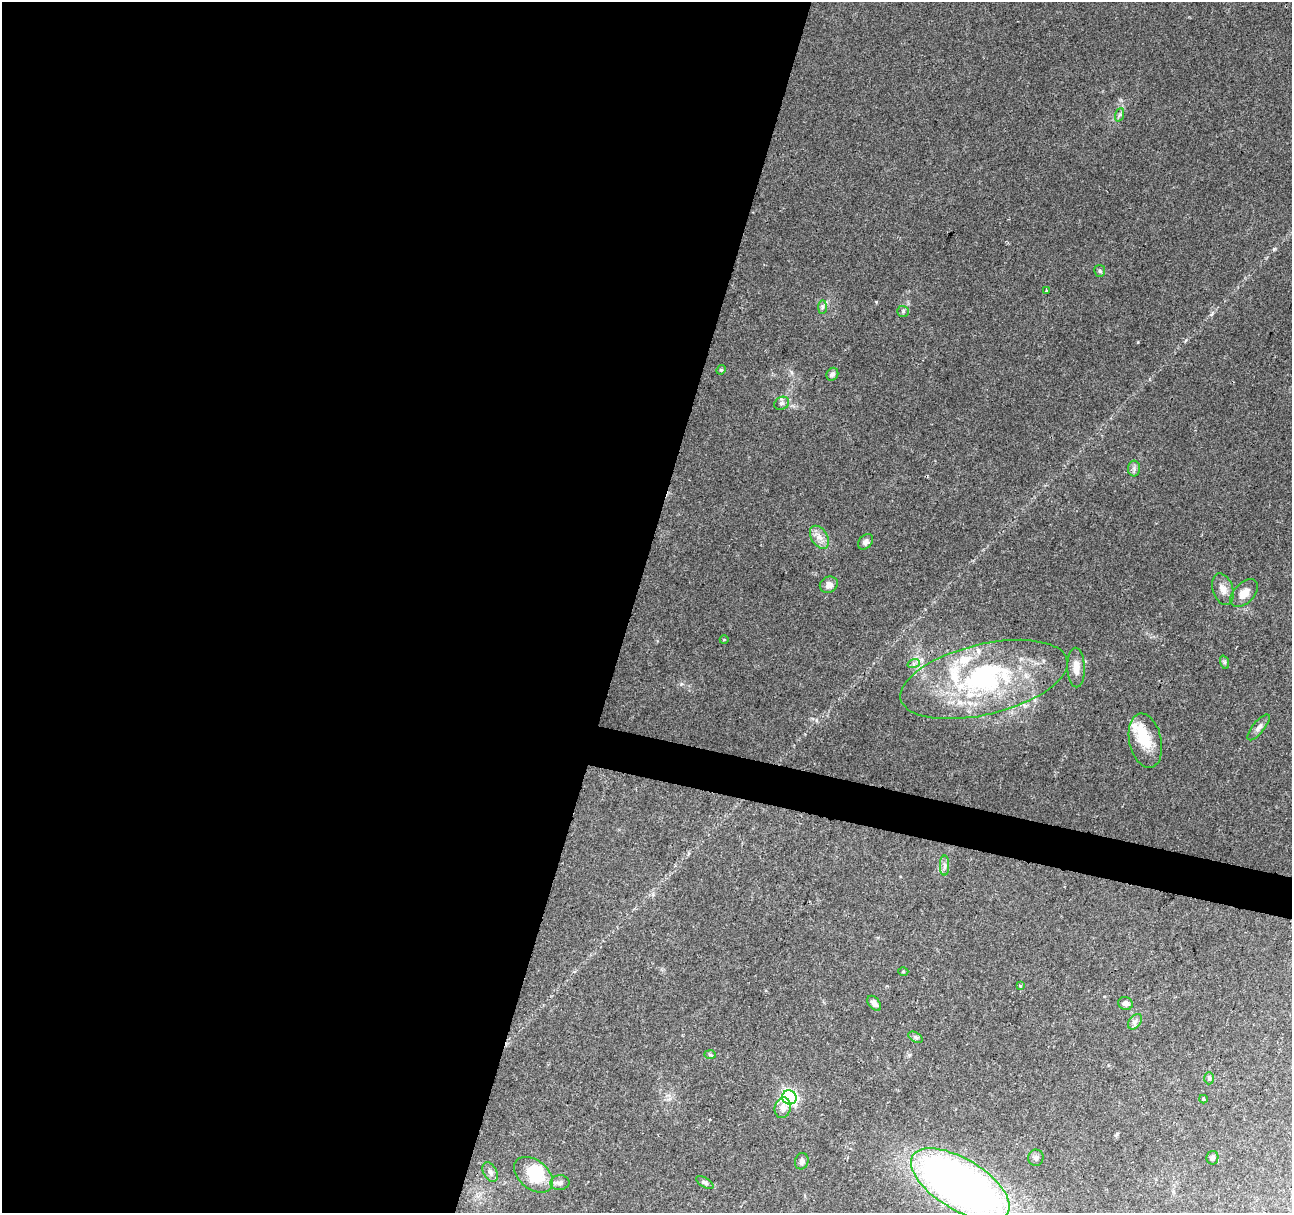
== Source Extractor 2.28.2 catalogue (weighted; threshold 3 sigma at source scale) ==
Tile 5 of 4 x 4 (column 1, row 2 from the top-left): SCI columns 1-1290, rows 2637-3847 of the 5161 x 5336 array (HDU 1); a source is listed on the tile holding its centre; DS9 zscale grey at full resolution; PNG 1294 x 1215 px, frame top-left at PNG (2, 2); each listed source drawn as its Kron ellipse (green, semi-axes under 4 px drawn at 4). Shown black and unused: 51% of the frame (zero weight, under 2 of 3 exposures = <1% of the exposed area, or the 3 px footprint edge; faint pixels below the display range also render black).
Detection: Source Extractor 2.28.2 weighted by HDU 2 'WHT'; one run over the whole footprint, this tile lists its part. Background 0.0679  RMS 0.007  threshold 0.0317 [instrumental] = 3 sigma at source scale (4.5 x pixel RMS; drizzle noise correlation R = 1.50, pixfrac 1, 0.0396/0.0396 arcsec/px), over >= 5 px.
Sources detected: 49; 3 inside a brighter object's white glare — neither listed nor drawn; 5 inside a brighter listed object's ellipse — not listed separately; the other 41 listed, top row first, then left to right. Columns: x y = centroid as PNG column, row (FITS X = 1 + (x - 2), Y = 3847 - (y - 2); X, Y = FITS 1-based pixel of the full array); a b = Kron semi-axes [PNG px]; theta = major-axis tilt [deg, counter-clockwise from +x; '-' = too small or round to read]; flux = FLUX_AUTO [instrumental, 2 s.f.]
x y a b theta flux
1119 115 7 4 70 1.4
1100 271 6 5 - 1.3
1046 290 2 2 - 0.75
822 307 7 4 89 1.5
903 311 6 5 - 1.2
721 370 5 4 - 0.77
832 374 7 5 57 1.8
782 403 8 6 28 2
1134 468 8 6 -89 2
819 537 12 8 -57 5.2
866 542 9 6 48 2.3
829 585 9 8 - 4.5
1223 589 16 10 -73 5.8
1244 593 17 10 45 7
724 640 4 3 - 0.57
1224 662 7 4 -72 1.2
914 663 6 4 20 1.7
1076 668 20 8 -88 7.9
984 679 85 35 13 120
1259 727 16 6 51 3.4
1145 741 27 16 -77 18
945 866 10 4 90 2.2
903 972 5 3 - 0.73
1020 986 4 3 - 0.91
874 1003 9 5 -50 3.1
1125 1004 7 6 - 2.9
1135 1022 9 5 53 2.3
915 1037 8 4 -31 1.6
710 1055 6 4 -2 0.93
1209 1078 6 5 - 1.1
789 1097 7 7 - 150
1203 1099 4 3 - 1
783 1108 10 8 76 4.9
1036 1158 8 7 - 2.1
1212 1158 7 6 - 2
802 1161 8 6 75 2.5
490 1172 10 6 -62 2.8
534 1175 22 14 -39 20
705 1182 10 4 -31 1.5
560 1183 9 7 5 2.9
960 1184 55 25 -31 490
Isophote crosses this tile's border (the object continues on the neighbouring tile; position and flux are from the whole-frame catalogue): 1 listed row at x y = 960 1184
Unlisted compact peaks at least as high as the median listed source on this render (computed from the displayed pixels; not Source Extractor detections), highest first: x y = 1274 249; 1138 342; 876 302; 1212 313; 681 684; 1186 340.